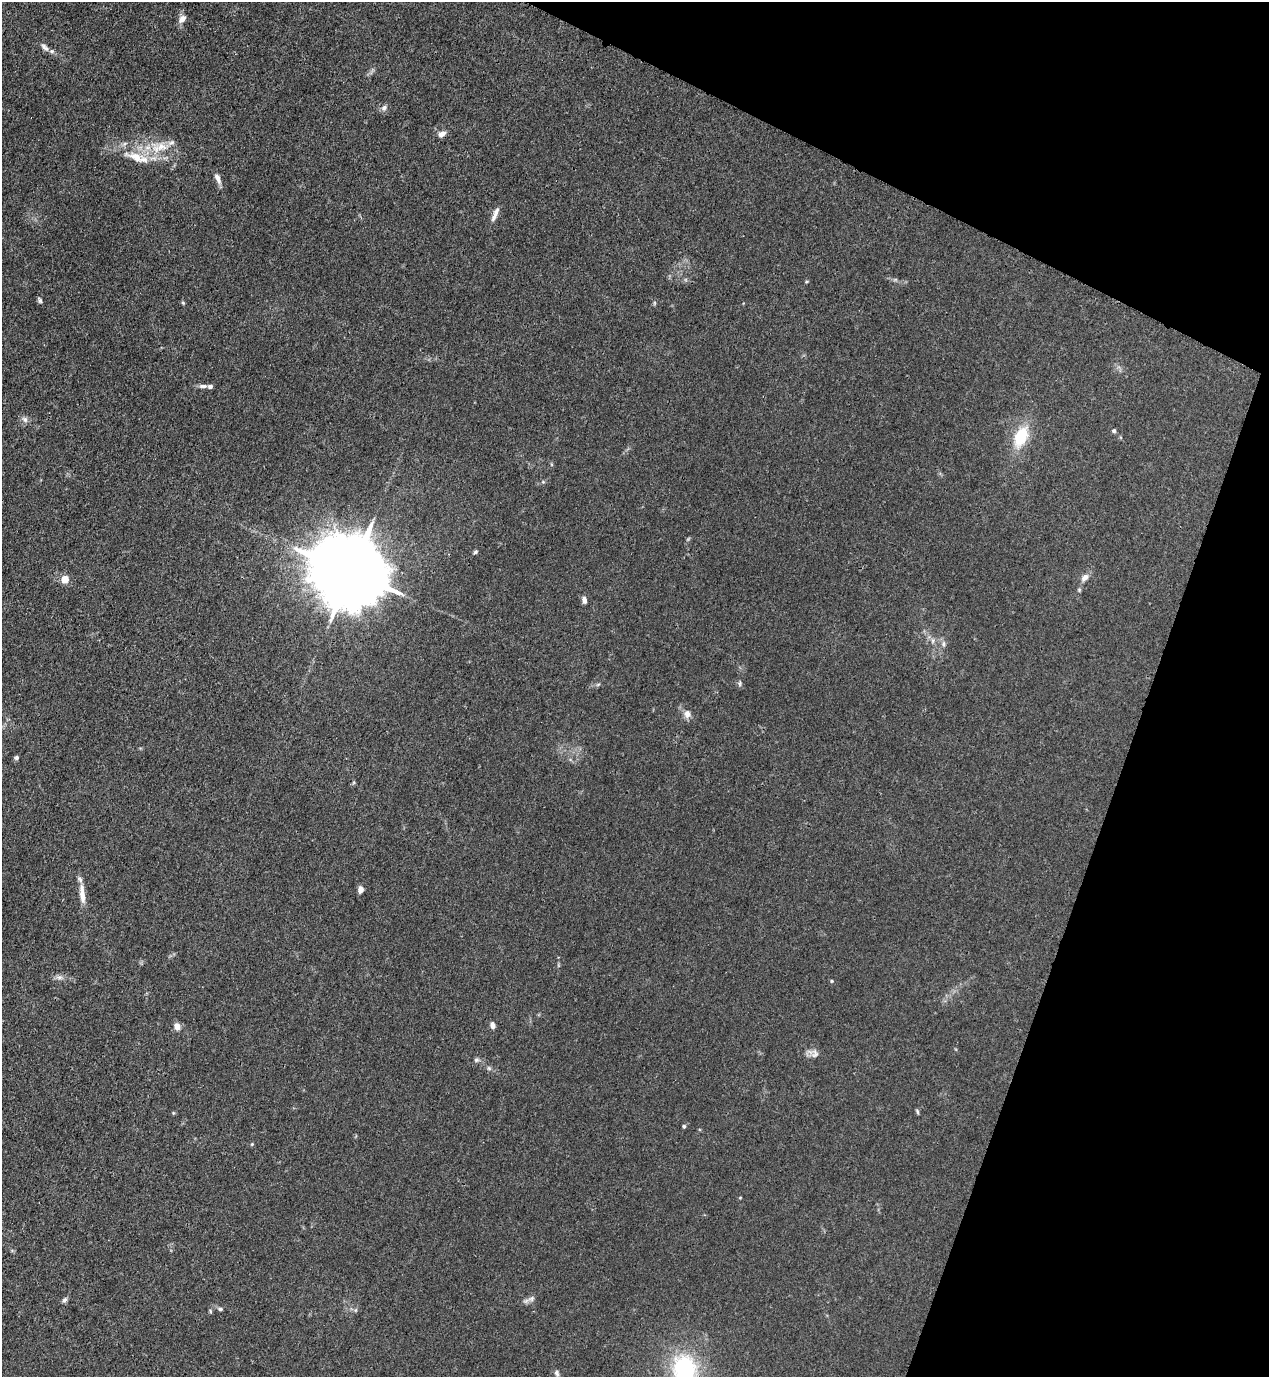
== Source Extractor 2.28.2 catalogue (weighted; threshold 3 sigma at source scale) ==
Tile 8 of 4 x 4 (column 4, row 2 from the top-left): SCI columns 4023-5289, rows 2794-4168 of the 5645 x 5584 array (HDU 1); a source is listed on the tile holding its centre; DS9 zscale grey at full resolution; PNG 1271 x 1379 px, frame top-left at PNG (2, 2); no overlay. Shown black and unused: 19% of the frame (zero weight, under 3 of 4 exposures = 7% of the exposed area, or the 3 px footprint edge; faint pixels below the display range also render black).
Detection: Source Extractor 2.28.2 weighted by HDU 2 'WHT'; one run over the whole footprint, this tile lists its part. Background 0.0179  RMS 0.0025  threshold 0.0113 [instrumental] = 3 sigma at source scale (4.5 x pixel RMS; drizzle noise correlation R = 1.50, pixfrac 1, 0.05/0.05 arcsec/px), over >= 5 px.
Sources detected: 46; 3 inside a brighter listed object's ellipse — not listed separately; the other 43 listed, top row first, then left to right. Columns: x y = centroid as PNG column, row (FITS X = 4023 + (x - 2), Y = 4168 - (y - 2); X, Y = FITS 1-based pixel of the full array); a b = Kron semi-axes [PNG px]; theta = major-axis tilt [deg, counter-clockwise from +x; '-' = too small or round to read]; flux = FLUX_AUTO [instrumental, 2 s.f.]
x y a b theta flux
182 19 12 7 48 1.4
45 47 14 6 -43 1.2
384 108 7 6 - 0.78
442 134 9 6 23 1.3
159 147 29 15 6 7.3
218 178 14 6 -66 1.3
494 217 16 7 72 1.3
40 300 8 5 -77 0.53
183 303 5 4 - 0.29
203 386 11 5 0 0.88
25 419 9 7 -54 0.9
1114 431 6 5 - 0.41
1021 437 30 16 67 8.2
475 552 5 4 - 0.42
350 572 22 18 -31 3100
1085 577 11 7 49 1.3
65 579 5 4 - 6.8
584 600 8 5 -79 0.96
933 640 7 4 72 0.45
943 644 8 5 85 0.68
740 683 9 4 90 0.41
598 684 6 4 3 0.37
687 714 11 9 -90 1.3
16 758 6 5 - 0.51
360 889 6 5 - 1.5
82 894 24 8 -81 2.6
59 977 9 7 -10 0.91
831 981 5 4 - 0.3
492 1025 7 5 -83 1
177 1026 9 6 -71 1.5
815 1054 12 9 82 1.3
476 1060 7 6 - 0.52
489 1068 7 5 -44 0.48
917 1111 7 4 -64 0.34
684 1126 5 4 - 0.33
252 1144 4 3 - 0.23
740 1198 4 3 - 0.2
531 1299 10 7 31 0.96
64 1300 8 5 44 0.61
220 1309 6 5 - 0.42
210 1311 6 3 -71 0.29
684 1368 29 25 -88 22
557 1373 8 6 -71 0.6
Isophote crosses this tile's border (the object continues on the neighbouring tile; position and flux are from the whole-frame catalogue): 1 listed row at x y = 684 1368